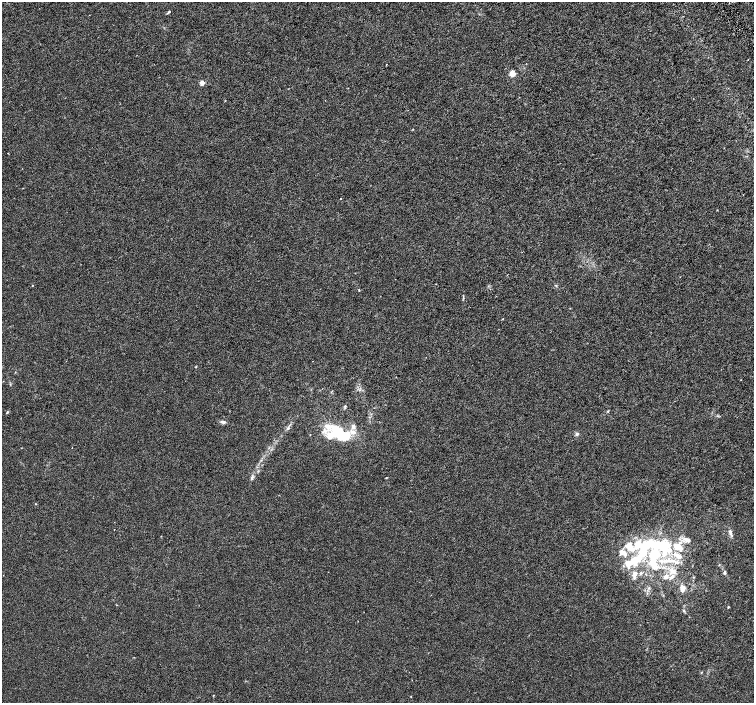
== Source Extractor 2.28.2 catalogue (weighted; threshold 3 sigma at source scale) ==
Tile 10 of 4 x 4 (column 2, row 3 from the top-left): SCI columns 1509-3011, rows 1602-3002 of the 6018 x 5941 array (HDU 1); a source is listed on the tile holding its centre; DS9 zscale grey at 2 x 2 block average (1 PNG px = mean of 2 x 2 image px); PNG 756 x 705 px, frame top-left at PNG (2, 2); no overlay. Shown black and unused: <1% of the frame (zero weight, under 3 of 6 exposures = <1% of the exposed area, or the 3 px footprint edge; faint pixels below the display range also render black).
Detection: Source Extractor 2.28.2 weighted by HDU 2 'WHT'; one run over the whole footprint, this tile lists its part. Background 0.00114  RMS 0.0016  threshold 0.0067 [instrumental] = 3 sigma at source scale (4.09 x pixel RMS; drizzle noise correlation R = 1.36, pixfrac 0.8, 0.0396/0.0396 arcsec/px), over >= 5 px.
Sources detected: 59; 2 inside a brighter object's white glare — not listed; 17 inside a brighter listed object's ellipse — not listed separately; the other 40 listed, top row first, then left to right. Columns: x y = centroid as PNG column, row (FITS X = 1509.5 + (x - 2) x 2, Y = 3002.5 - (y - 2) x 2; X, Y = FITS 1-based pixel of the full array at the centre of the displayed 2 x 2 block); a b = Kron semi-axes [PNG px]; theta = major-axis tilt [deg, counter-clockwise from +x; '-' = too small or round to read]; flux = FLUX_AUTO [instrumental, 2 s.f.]
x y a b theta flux
168 12 5 2 - 0.43
512 73 5 4 - 3
202 83 2 2 - 4.8
8 153 2 2 - 0.25
340 198 2 2 - 0.16
32 285 2 2 - 0.19
359 290 2 2 - 0.3
503 319 2 2 - 0.17
196 367 3 3 - 0.2
10 384 3 2 - 0.22
345 406 3 3 - 0.26
608 411 3 3 - 0.28
7 412 4 3 - 0.31
223 422 7 4 -11 0.9
288 428 5 4 - 0.54
338 433 22 14 -2 13
577 434 4 4 - 0.63
252 478 6 3 -85 0.5
386 478 3 2 - 0.21
36 504 3 2 - 0.2
114 529 2 2 - 0.21
730 532 5 4 - 0.67
688 540 7 5 -17 1.3
661 546 26 12 -2 16
630 547 12 6 -54 5.5
623 552 12 6 -51 2.5
654 554 5 4 - 33
638 559 18 11 31 8.9
667 560 15 6 9 4.5
654 566 18 8 -59 6.1
673 571 10 7 -22 2.7
641 573 4 3 - 0.49
725 573 5 3 - 0.56
635 574 7 5 83 1.7
682 588 8 6 90 1.9
728 607 3 2 - 0.25
684 611 4 3 - 0.37
701 672 3 2 - 0.21
213 695 2 2 - 0.14
411 696 3 2 - 0.13
Diffuse or blended objects may show on this block-average render without a row.